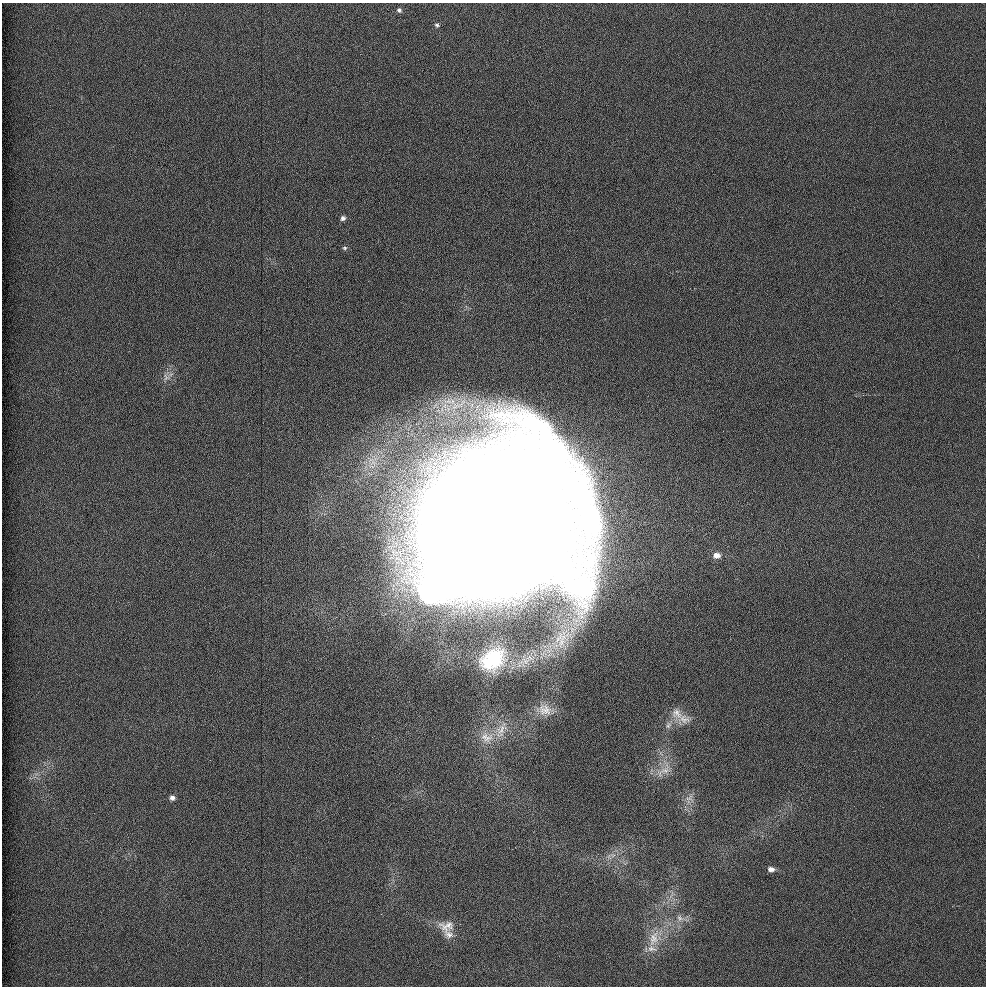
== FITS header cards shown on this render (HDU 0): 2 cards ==
NAXIS1  =                  984 / Axis length
NAXIS2  =                  984 / Axis length

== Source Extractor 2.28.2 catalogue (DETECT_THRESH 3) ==
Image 984 x 984 px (HDU 0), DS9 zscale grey, 1 PNG px = 1 image px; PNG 988 x 988 px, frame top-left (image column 1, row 984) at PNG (2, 3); no overlay
Background 4.22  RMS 3.2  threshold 9.75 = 3 sigma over >= 5 px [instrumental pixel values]
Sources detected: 23; all 23 listed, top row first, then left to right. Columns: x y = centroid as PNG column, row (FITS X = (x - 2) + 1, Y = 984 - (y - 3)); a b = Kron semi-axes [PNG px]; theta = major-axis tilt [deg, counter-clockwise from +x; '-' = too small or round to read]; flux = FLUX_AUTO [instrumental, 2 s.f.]
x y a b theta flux
399 10 7 6 - 6.2e+02
437 25 6 5 - 4.6e+02
343 218 6 5 - 6.8e+02
345 248 6 5 - 4.0e+02
166 377 11 9 -62 1.2e+03
491 527 79 68 66 3.2e+07
716 555 10 8 6 1.8e+03
492 660 21 15 37 1.1e+04
545 710 20 17 -22 3.5e+03
677 713 18 15 -44 3.1e+03
684 719 21 13 -9 3.1e+03
668 725 11 7 67 1.1e+03
501 730 30 14 63 4.9e+03
486 737 21 16 -16 4.1e+03
664 771 28 11 39 3.0e+03
172 798 6 6 - 8.7e+02
690 798 14 11 -20 1.8e+03
771 869 7 5 -3 1.0e+03
679 918 9 7 -38 8.9e+02
447 926 23 16 -2 3.3e+03
449 934 14 9 -19 1.6e+03
654 938 23 12 73 3.8e+03
651 949 14 7 -10 1.3e+03